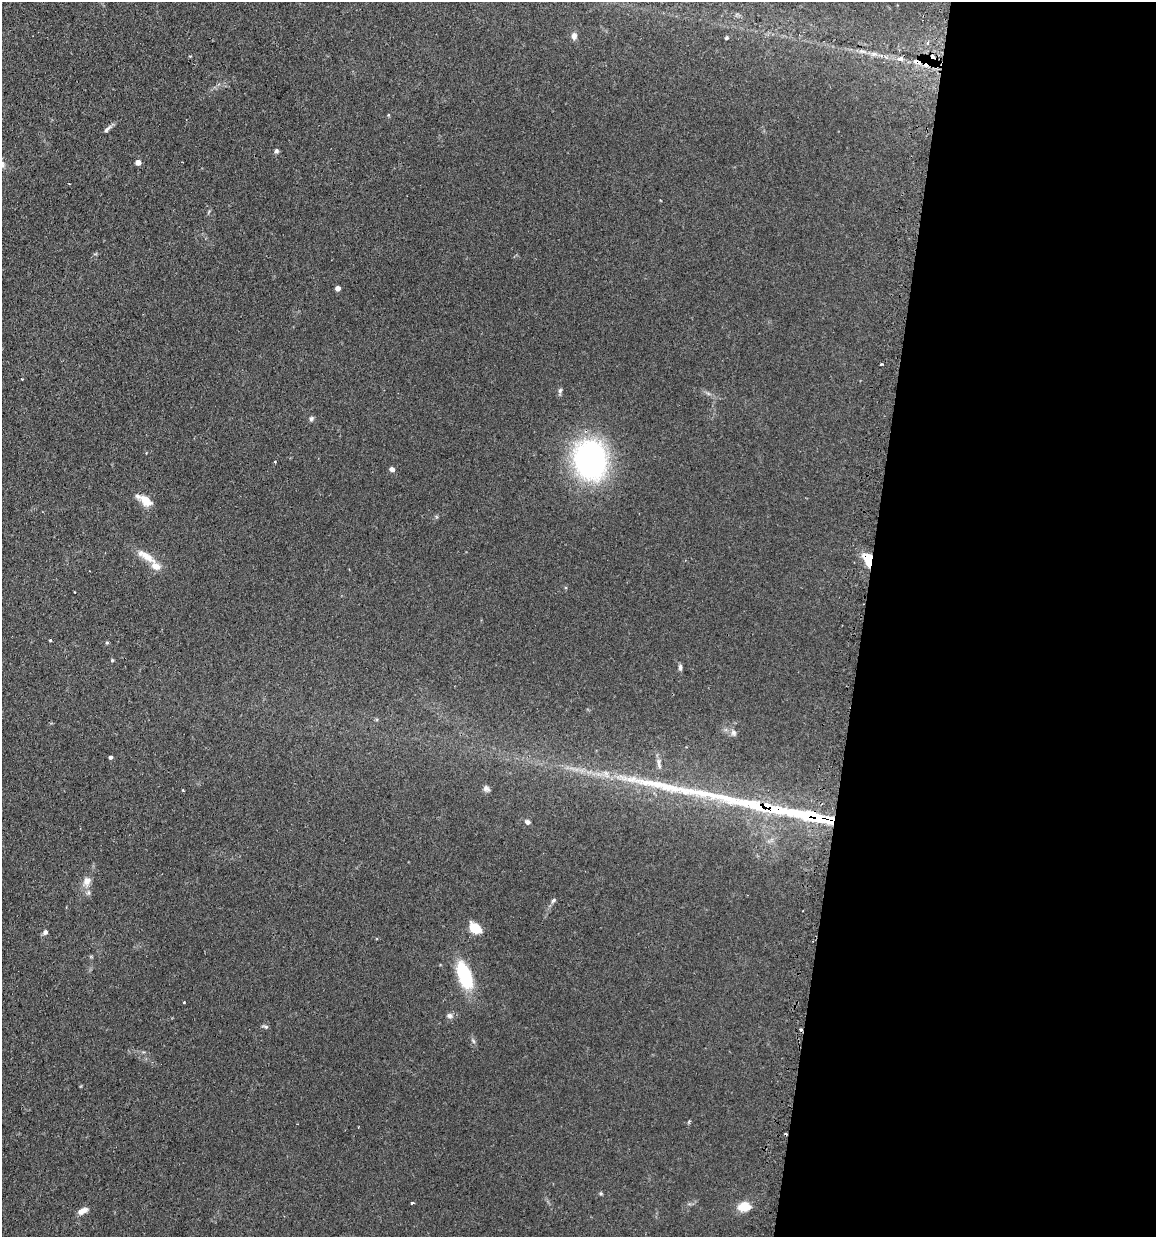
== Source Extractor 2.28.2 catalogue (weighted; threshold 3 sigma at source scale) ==
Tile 12 of 4 x 4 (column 4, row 3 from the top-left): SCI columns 3610-4763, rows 1265-2499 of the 5030 x 5000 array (HDU 1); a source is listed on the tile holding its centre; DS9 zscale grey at full resolution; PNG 1158 x 1239 px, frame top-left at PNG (2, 2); no overlay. Shown black and unused: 25% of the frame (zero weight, under 2 of 3 exposures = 4% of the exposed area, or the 3 px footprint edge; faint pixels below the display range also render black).
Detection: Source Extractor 2.28.2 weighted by HDU 2 'WHT'; one run over the whole footprint, this tile lists its part. Background 0.107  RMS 0.0075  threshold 0.0339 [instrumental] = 3 sigma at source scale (4.5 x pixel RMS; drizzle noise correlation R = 1.50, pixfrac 1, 0.05/0.05 arcsec/px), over >= 5 px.
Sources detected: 54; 3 cosmic-ray / hot-pixel residue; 2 long thin detections or spike segments (spike, bleed or trail) — not listed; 4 inside a brighter listed object's ellipse — not listed separately; the other 45 listed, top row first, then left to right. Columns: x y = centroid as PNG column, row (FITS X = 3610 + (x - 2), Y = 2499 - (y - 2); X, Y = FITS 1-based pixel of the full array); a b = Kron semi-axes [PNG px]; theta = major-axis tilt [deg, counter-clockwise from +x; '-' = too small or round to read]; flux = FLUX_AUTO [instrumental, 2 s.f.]
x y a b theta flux
574 36 8 6 85 3.1
726 38 5 4 - 1
928 42 4 4 - 2.1
874 54 11 5 -1 2.9
933 56 5 3 - 1.9
900 59 8 7 - 2.9
916 62 11 5 -22 4.4
107 129 13 5 45 2.4
276 151 6 5 - 1.5
138 162 4 4 - 6.2
338 288 4 4 - 5.5
882 364 4 2 - 0.75
22 379 2 2 - 0.61
560 390 8 5 64 1.6
311 418 6 5 - 1.7
590 460 38 31 -78 150
275 462 3 3 - 0.76
392 469 5 5 - 2.7
146 500 16 10 -43 8.7
146 556 32 9 -33 10
868 560 16 8 -71 16
50 640 3 3 - 0.85
107 643 5 3 - 0.75
112 660 5 4 - 0.75
680 667 9 5 85 1.7
733 733 9 7 -63 2.5
111 757 4 4 - 1.5
659 766 10 5 -74 2.5
486 788 9 6 -38 2.3
183 790 3 2 - 0.75
753 804 57 14 -14 37
811 816 39 8 -13 61
528 822 7 5 -33 2.1
87 881 13 10 69 5.9
553 900 8 5 45 1.6
475 928 13 9 -35 13
45 932 7 6 - 2
465 975 29 13 -68 41
184 1002 3 3 - 1.6
450 1016 8 7 - 2.3
266 1027 8 4 -15 1.3
601 1193 5 4 - 0.91
412 1203 4 3 - 2.9
743 1207 11 8 6 14
82 1211 12 6 28 4.9
Overlapping masked pixels (flux is a lower limit): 5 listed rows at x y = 933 56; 916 62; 868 560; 753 804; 811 816